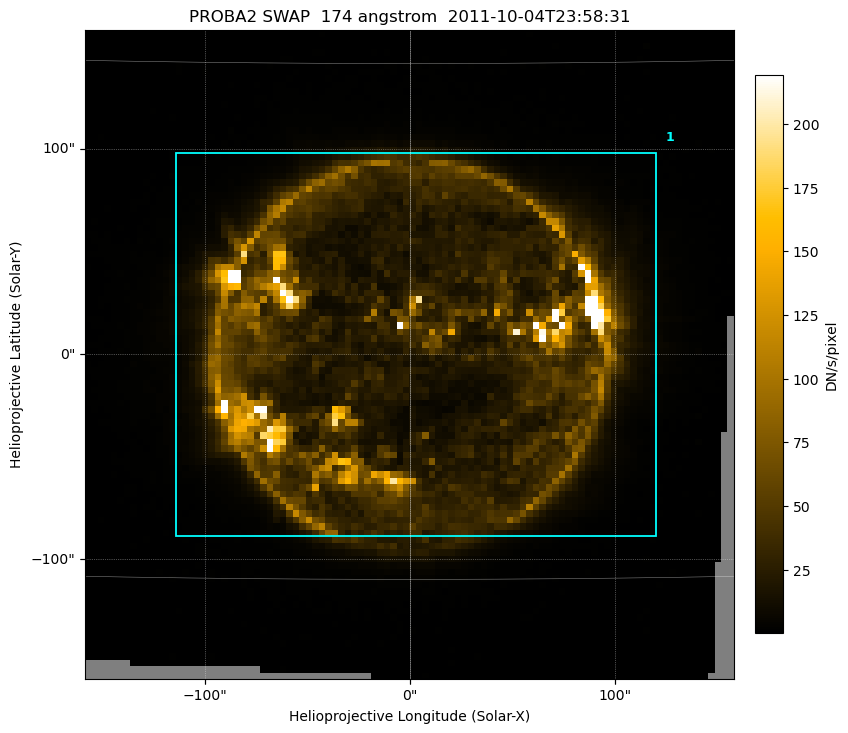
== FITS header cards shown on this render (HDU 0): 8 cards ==
TELESCOP= 'PROBA2  '           / satellite name
INSTRUME= 'SWAP    '           / instrument name
WAVELNTH=                  174 / [Angstrom] bandpass peak response
WAVEUNIT= 'Angstrom'
DATE-OBS= '2011-10-04T23:58:31.224' / UTC time of observation
CTYPE1  = 'HPLN-TAN'           / WCS axis X
CTYPE2  = 'HPLT-TAN'           / WCS axis Y
BUNIT   = 'DN/s/pixel'         / unit of physical value

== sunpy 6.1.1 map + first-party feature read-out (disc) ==
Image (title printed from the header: PROBA2 SWAP  174 angstrom  2011-10-04T23:58:31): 100 x 100 px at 32.4 arcsec/px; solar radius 959 arcsec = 29.6 px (full disc in frame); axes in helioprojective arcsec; data unit DN/s/pixel (BUNIT, on the colour bar)
Missing data: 1.9% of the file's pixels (1.9% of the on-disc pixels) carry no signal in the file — constant fill value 0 (padding / dropout), whole rows, Ty -200..100 arcsec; drawn neutral grey and excluded from every search
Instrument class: DISC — disc imager (sunpy class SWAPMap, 174 A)
Bright regions (active regions / flare kernels): reference = the median radial profile (limb darkening/brightening removed); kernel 3 px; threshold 5 sigma = 5.31 DN/s/pixel over a disc level ~1.3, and >= 1.15x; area >= 9 px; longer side >= 3 px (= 97 arcsec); searched inside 0.97 R_sun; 1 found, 1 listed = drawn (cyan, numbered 1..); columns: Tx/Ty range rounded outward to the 100 arcsec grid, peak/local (2 s.f.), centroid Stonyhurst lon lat
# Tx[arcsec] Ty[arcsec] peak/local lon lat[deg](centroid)
1 -200..200 -100..100 5.6 +0 +7